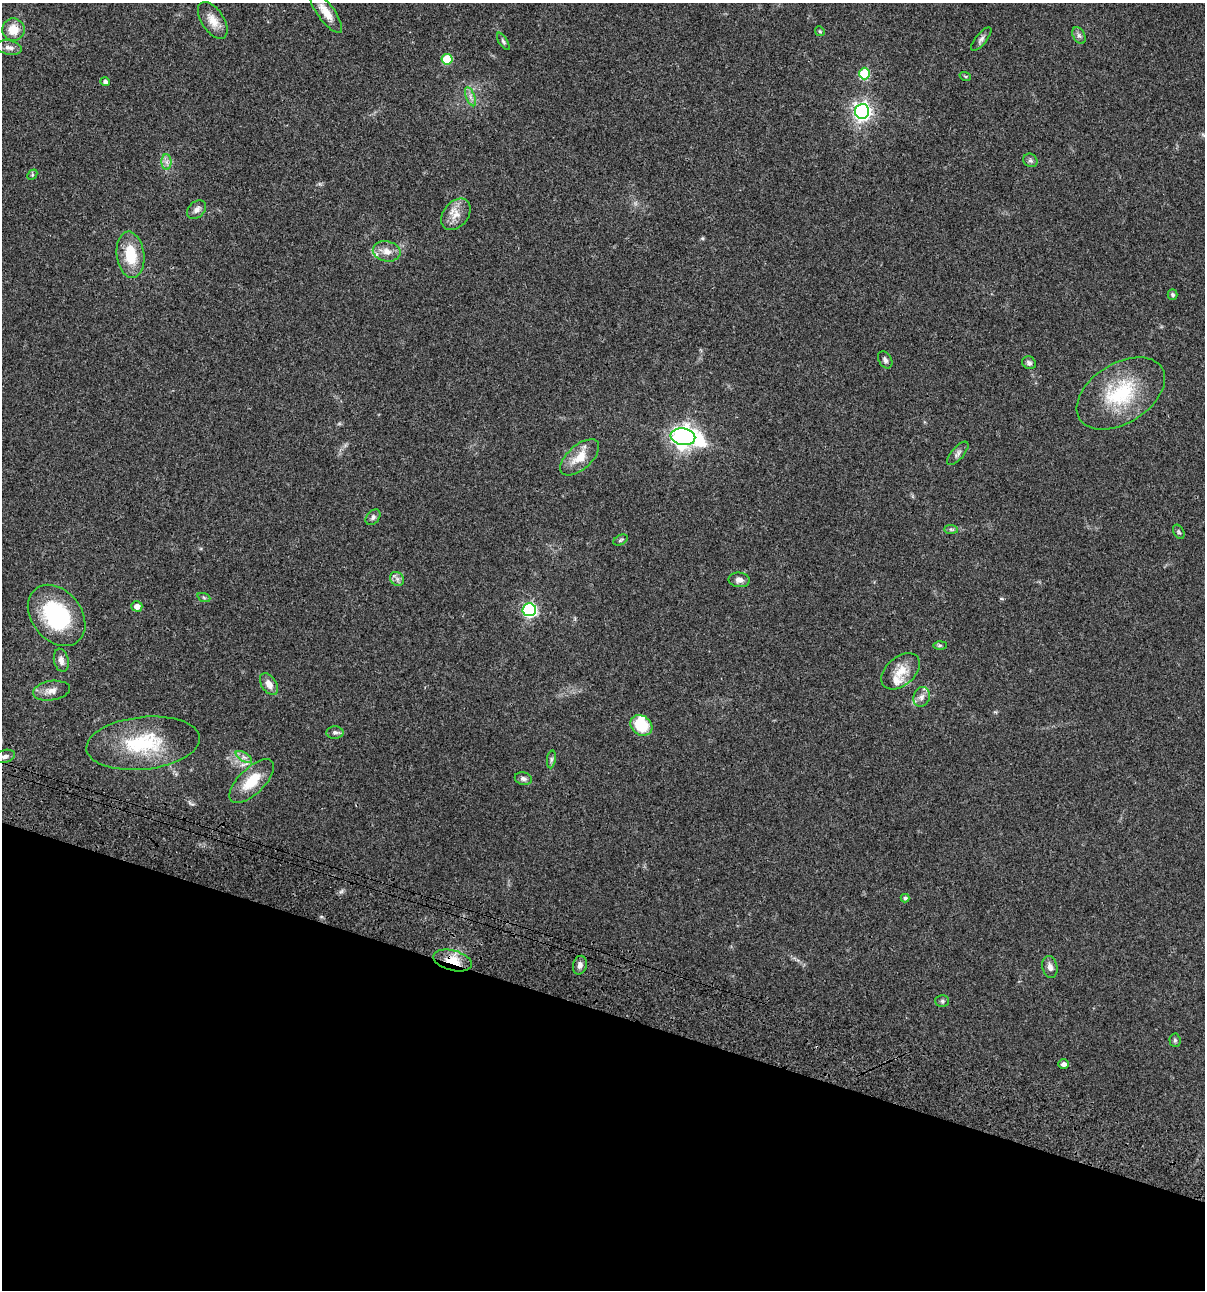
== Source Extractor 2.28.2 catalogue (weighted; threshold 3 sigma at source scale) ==
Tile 15 of 4 x 4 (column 3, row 4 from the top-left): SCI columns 2641-3843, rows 120-1407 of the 5404 x 5390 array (HDU 1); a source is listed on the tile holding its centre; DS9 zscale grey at full resolution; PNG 1207 x 1292 px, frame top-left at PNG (2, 3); each listed source drawn as its Kron ellipse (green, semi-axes under 4 px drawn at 4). Shown black and unused: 22% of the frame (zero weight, under 3 of 4 exposures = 9% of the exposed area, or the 3 px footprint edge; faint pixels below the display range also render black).
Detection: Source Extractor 2.28.2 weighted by HDU 2 'WHT'; one run over the whole footprint, this tile lists its part. Background 0.0465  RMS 0.0053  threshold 0.0238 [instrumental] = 3 sigma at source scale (4.5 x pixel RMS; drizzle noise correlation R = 1.50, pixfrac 1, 0.05/0.05 arcsec/px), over >= 5 px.
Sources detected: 62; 3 inside a brighter listed object's ellipse — not listed separately; the other 59 listed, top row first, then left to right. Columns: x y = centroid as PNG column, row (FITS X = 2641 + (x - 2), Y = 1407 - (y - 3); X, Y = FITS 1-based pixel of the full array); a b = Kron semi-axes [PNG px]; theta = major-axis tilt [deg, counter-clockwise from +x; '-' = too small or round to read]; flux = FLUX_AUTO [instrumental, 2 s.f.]
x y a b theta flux
326 12 25 8 -54 6.8
213 20 21 11 -56 6
13 30 11 11 - 7.4
820 31 5 4 - 0.59
1079 35 9 6 -63 1.5
981 39 14 5 50 1.7
503 41 10 4 -58 0.99
9 48 13 7 -11 2.6
447 59 5 5 - 20
864 74 6 5 - 22
965 76 6 3 -19 0.54
105 82 5 4 - 1.4
470 97 10 3 -69 1.4
862 111 7 7 - 190
1030 160 7 6 - 1.2
166 162 8 5 -89 1.9
32 175 6 4 47 0.62
197 210 11 8 42 2.3
456 214 17 12 51 6
387 251 14 10 -11 4.5
131 255 23 14 -82 16
1173 295 5 5 - 0.85
885 360 9 6 -58 1.5
1029 363 7 6 - 1.4
1121 393 48 30 32 36
683 437 12 8 -9 350
958 453 14 6 49 1.8
580 457 24 12 41 9.3
373 517 9 6 47 1.4
951 529 7 4 -1 0.85
1179 532 8 5 -61 0.89
620 540 8 5 28 0.82
397 579 8 6 -46 1.7
739 580 10 7 -5 2.4
204 598 7 4 -20 0.77
137 606 5 5 - 2.9
529 610 7 6 - 84
57 615 34 25 -51 43
940 645 7 4 1 0.79
61 660 12 7 -78 2.7
901 671 22 14 41 8.6
269 684 12 7 -58 3.9
51 691 18 9 9 4.2
922 697 10 8 74 2.4
641 725 12 9 -37 16
335 732 8 6 -1 1.3
143 743 57 26 6 36
5 756 10 6 15 2.2
244 757 9 3 -31 1.4
551 759 9 4 81 1.1
523 779 8 6 -14 1.6
252 781 28 13 45 13
905 898 4 4 - 0.86
453 961 20 10 -15 9.8
580 965 9 7 76 2
1050 967 11 7 -78 2.6
942 1001 7 6 - 1
1175 1040 6 5 - 0.9
1064 1064 5 4 - 2.2
Overlapping masked pixels (flux is a lower limit): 2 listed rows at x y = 143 743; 453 961